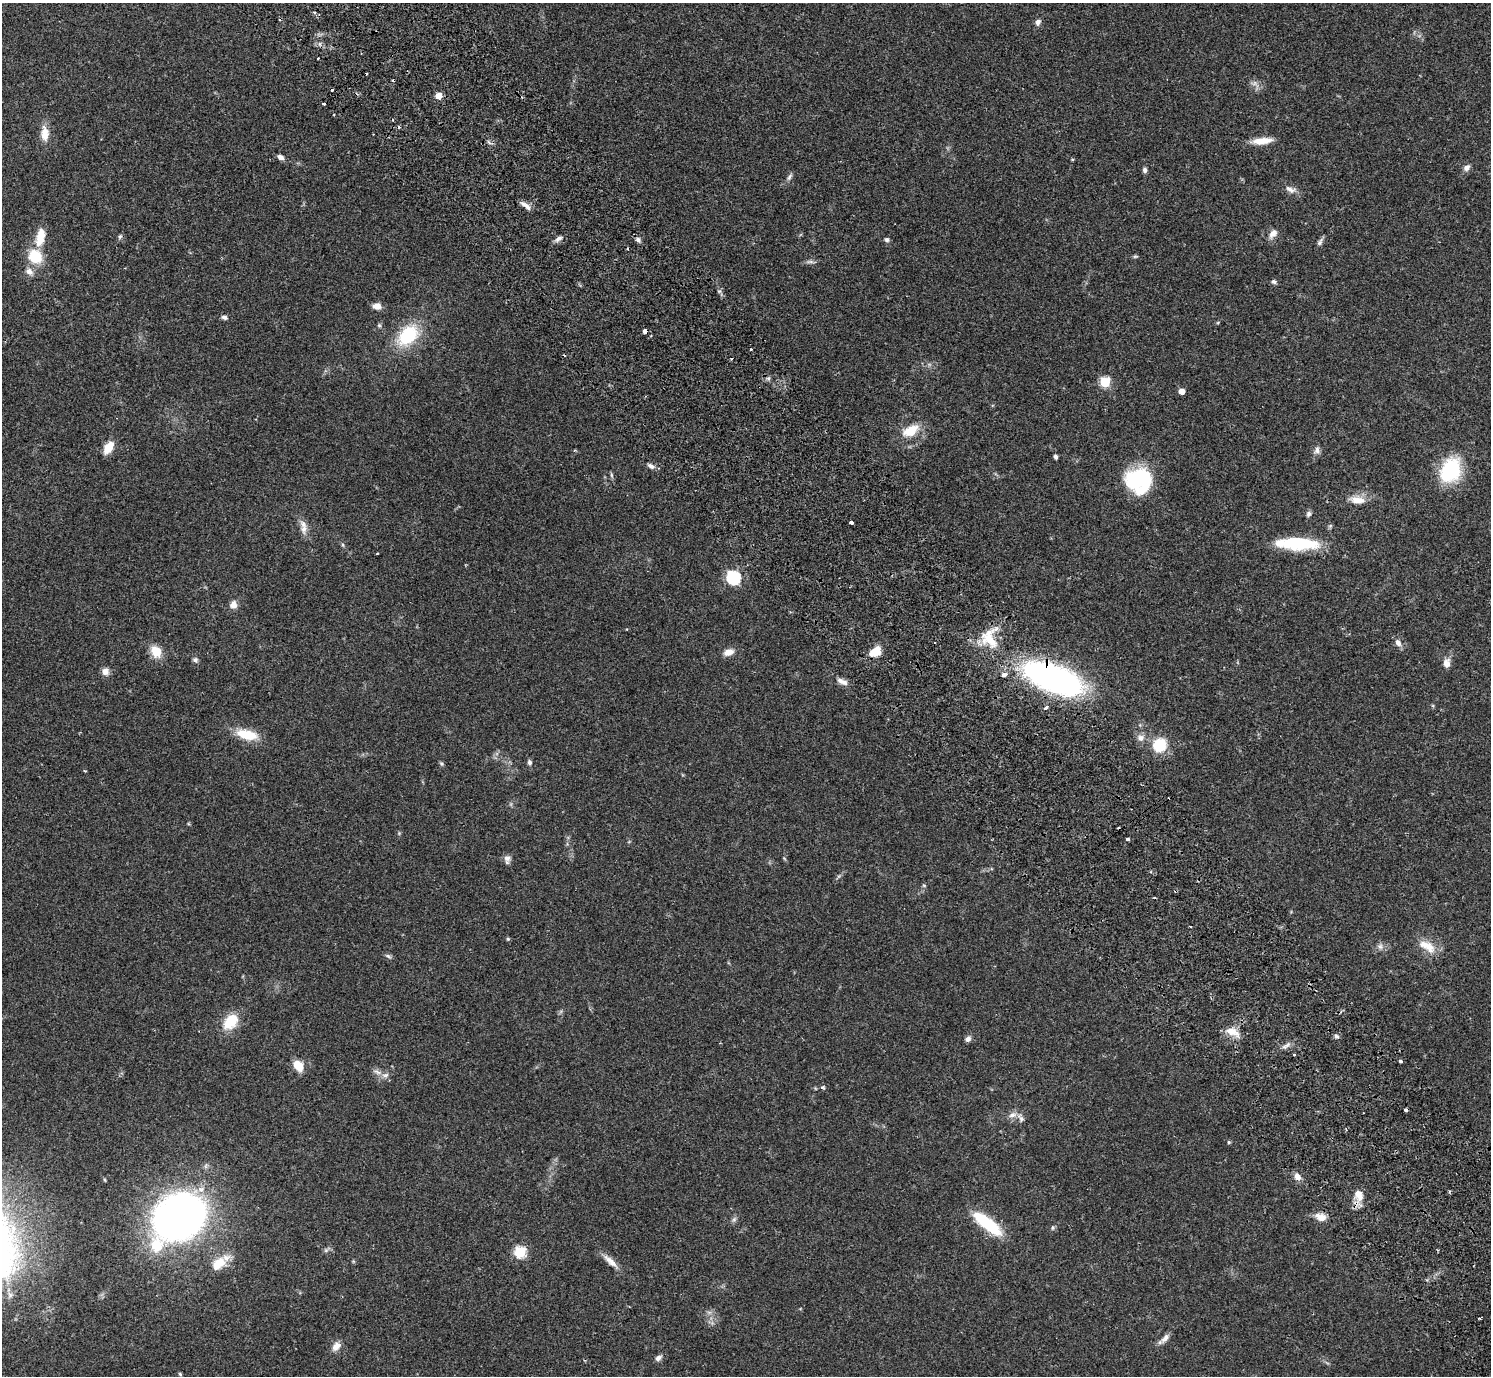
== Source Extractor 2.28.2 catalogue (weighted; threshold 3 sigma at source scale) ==
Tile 6 of 4 x 4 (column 2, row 2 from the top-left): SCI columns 1536-3024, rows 2949-4322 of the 6052 x 6035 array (HDU 1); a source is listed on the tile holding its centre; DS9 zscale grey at full resolution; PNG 1493 x 1378 px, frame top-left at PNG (2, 3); no overlay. Shown black and unused: <1% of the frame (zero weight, under 2 of 3 exposures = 3% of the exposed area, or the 3 px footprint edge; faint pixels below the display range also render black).
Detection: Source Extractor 2.28.2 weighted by HDU 2 'WHT'; one run over the whole footprint, this tile lists its part. Background 0.0812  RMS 0.0059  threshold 0.0267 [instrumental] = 3 sigma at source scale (4.5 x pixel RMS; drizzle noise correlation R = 1.50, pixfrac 1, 0.05/0.05 arcsec/px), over >= 5 px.
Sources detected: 131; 1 too faint to see at this stretch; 12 cosmic-ray / hot-pixel residue — not listed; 5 inside a brighter listed object's ellipse — not listed separately; the other 113 listed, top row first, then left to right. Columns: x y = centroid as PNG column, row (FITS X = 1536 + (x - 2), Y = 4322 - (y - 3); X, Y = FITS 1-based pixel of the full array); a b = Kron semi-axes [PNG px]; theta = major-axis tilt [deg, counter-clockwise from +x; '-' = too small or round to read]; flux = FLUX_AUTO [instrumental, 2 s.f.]
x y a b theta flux
314 12 5 3 - 0.67
1038 22 8 6 64 2.4
318 59 3 3 - 0.94
1255 84 18 8 -56 2.9
332 90 3 3 - 0.62
439 96 5 5 - 8.8
45 133 20 11 -89 7.1
1262 141 25 7 6 7.9
280 157 9 6 -35 2.1
1072 159 4 3 - 0.6
1467 167 9 7 42 2.5
1145 170 6 5 - 1.7
789 177 12 5 63 1.7
1290 189 16 8 -26 3.4
526 205 17 5 -37 3
1273 234 14 9 53 3.6
120 236 7 5 62 1.1
40 237 23 10 79 10
558 239 12 5 35 2.2
638 240 7 6 - 1.7
887 240 6 5 - 1.4
1320 242 12 5 57 1.7
627 248 3 2 - 0.64
35 256 19 16 -53 16
1135 256 7 4 8 0.85
810 262 13 4 0 1.7
1274 282 7 5 -26 1.4
377 306 9 7 -3 4.2
224 317 8 6 -21 1.7
379 325 6 5 - 0.97
645 331 4 3 - 4.9
408 335 26 17 44 32
751 350 3 3 - 2
731 359 3 2 - 0.55
768 378 6 4 -17 1
1105 382 6 5 - 39
1181 391 5 5 - 5.3
911 430 16 9 29 15
108 447 15 9 58 8.4
1317 450 11 8 60 2.5
1055 457 5 4 - 1.3
651 466 9 6 -29 2.3
1450 470 18 14 63 58
611 475 8 4 -82 0.97
1138 479 23 21 11 62
1357 500 21 10 -8 7.5
1308 514 8 6 75 1.6
851 522 4 3 - 1.3
304 529 13 10 77 4.4
1297 543 38 11 -2 42
343 545 6 4 -71 0.77
377 553 3 2 - 0.54
733 577 6 6 - 94
233 605 11 10 - 3.5
990 640 30 19 -39 19
1398 643 9 6 -60 3.3
156 651 12 10 -55 11
729 652 13 8 19 4.5
876 652 14 9 30 9.9
195 660 7 7 - 1.5
1447 663 11 8 -89 4.2
105 671 9 9 - 3.4
1053 678 63 25 -22 170
844 682 12 7 -7 2.7
1046 708 6 4 38 1.6
247 735 28 12 -13 15
1140 738 10 10 - 3.6
1159 745 12 11 - 22
529 762 7 5 -77 1.6
441 764 7 5 -55 0.95
84 771 4 3 - 0.56
1128 839 3 3 - 2.1
507 858 10 8 -61 2.7
784 858 5 4 - 0.62
839 876 6 4 71 0.87
924 885 6 4 -2 0.65
508 939 5 4 - 0.68
1380 946 10 8 -45 2.5
1427 946 28 13 -31 10
388 956 9 5 -25 1.3
230 1022 22 14 51 14
1232 1032 20 9 -26 7.2
1336 1036 7 6 - 1.5
968 1039 8 6 45 2.1
1286 1045 13 4 39 2.2
1294 1055 3 3 - 0.81
1400 1061 4 3 - 1.3
298 1066 13 9 -49 8.8
377 1072 14 6 -23 2.9
823 1087 5 4 - 1.1
1012 1115 12 8 22 3.4
1229 1142 5 4 - 0.82
1297 1177 10 8 -52 3.6
105 1180 5 3 - 0.55
201 1189 5 5 - 3.4
1449 1191 5 3 - 0.66
1359 1195 16 11 -64 7.1
179 1217 36 29 30 390
1320 1217 15 9 -16 5.6
734 1219 9 6 63 1.5
987 1223 36 11 -38 31
1053 1228 7 4 71 0.96
156 1245 13 12 - 16
326 1250 9 6 45 1.5
520 1252 6 6 - 54
610 1261 25 7 -41 5.5
219 1263 21 13 31 13
709 1312 7 4 -18 1.2
1165 1338 16 7 48 3.4
336 1346 14 10 58 4.3
658 1358 7 5 35 2.5
585 1360 4 3 - 0.47
180 1374 5 4 - 0.71
Overlapping masked pixels (flux is a lower limit): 2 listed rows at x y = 645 331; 1053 678